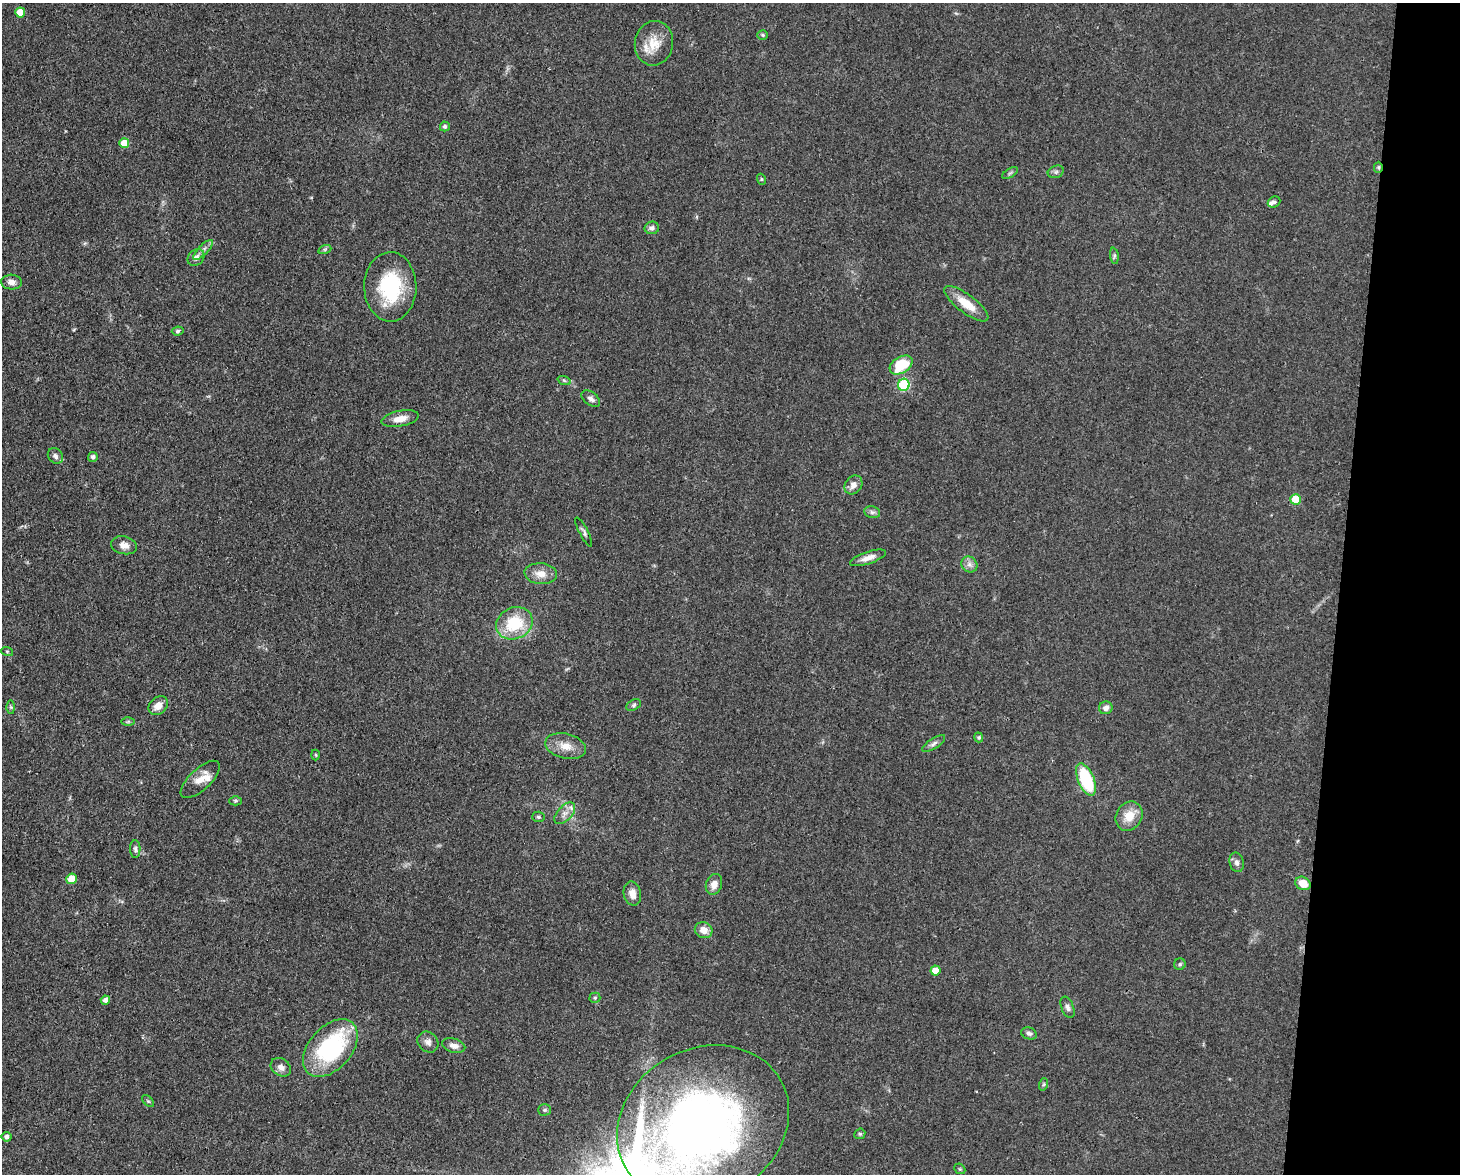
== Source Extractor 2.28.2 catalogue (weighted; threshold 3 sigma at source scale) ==
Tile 6 of 3 x 4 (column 3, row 2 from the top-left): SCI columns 3140-4597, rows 2345-3516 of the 4709 x 4691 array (HDU 1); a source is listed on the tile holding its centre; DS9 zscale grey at full resolution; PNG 1462 x 1176 px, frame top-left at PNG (2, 3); each listed source drawn as its Kron ellipse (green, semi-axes under 4 px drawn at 4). Shown black and unused: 8% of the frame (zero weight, under 3 of 4 exposures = <1% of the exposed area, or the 3 px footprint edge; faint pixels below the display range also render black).
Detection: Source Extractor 2.28.2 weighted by HDU 2 'WHT'; one run over the whole footprint, this tile lists its part. Background 0.0632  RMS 0.0059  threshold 0.0265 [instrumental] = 3 sigma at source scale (4.5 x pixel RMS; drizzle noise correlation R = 1.50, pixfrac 1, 0.05/0.05 arcsec/px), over >= 5 px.
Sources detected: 78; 1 inside a brighter object's white glare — neither listed nor drawn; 2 inside a brighter listed object's ellipse — not listed separately; the other 75 listed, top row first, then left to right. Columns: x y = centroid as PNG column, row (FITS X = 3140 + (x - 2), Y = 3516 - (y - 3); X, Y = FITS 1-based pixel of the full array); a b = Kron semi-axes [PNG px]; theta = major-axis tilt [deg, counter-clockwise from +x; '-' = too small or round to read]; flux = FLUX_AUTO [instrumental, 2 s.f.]
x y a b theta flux
20 12 5 5 - 9.7
763 35 5 5 - 0.81
654 43 22 19 80 12
445 126 5 5 - 1.5
124 143 5 5 - 11
1378 167 5 4 - 0.94
1056 172 8 6 22 1.7
1010 173 9 3 32 0.99
761 179 5 3 - 0.64
1274 202 7 5 27 1.4
652 228 7 6 - 1.9
325 249 6 4 19 0.96
203 250 13 5 45 2.6
1114 256 8 4 -83 1.1
196 257 9 7 45 2.8
11 282 10 7 -3 3.6
390 287 35 26 -89 43
966 304 26 9 -37 12
178 331 6 4 7 1
901 365 12 8 32 22
564 380 7 4 -19 1
904 385 6 6 - 39
591 399 11 6 -38 2.5
400 419 19 7 11 6.1
55 456 8 6 -49 2.3
93 457 5 4 - 1.8
853 485 10 8 54 3.9
1295 499 5 5 - 12
872 512 8 6 -12 1.7
584 532 16 4 -63 1.8
124 545 13 9 -12 4.3
868 558 19 6 18 4.6
969 564 8 7 - 2.5
541 574 16 10 -5 6.3
514 623 19 15 25 25
7 651 6 4 -19 0.69
634 705 8 5 28 1.3
158 706 11 8 43 5.5
11 707 6 4 -89 0.81
1106 708 7 6 - 2.6
128 722 6 4 1 0.96
979 737 5 4 - 0.87
934 744 13 5 33 2.1
566 746 21 12 -14 8.3
316 755 5 3 - 0.58
200 779 25 10 43 7.6
1086 779 17 8 -68 39
235 801 6 4 1 0.96
565 813 13 7 47 3.9
1129 816 15 13 59 10
538 817 6 5 - 1.1
135 849 9 5 89 1.5
1237 862 10 7 -75 2.2
72 879 5 5 - 11
1303 883 8 6 -29 8.2
714 884 11 8 70 4.1
632 894 12 8 -76 4.6
704 930 9 8 - 5.3
1180 964 6 5 - 1
935 971 5 5 - 8.4
595 998 5 5 - 0.83
105 1000 4 4 - 2.5
1068 1007 11 6 -67 1.9
1029 1033 8 6 -21 1.8
428 1042 11 9 -46 3.1
454 1046 12 7 -16 3.5
330 1048 33 21 49 69
281 1067 11 8 -36 3.5
1044 1084 6 4 71 0.8
148 1101 7 4 -44 0.89
545 1110 6 5 - 1
703 1124 89 75 29 380
860 1134 6 5 - 0.81
7 1137 5 4 - 1.9
960 1169 6 4 -44 0.8
Overlapping masked pixels (flux is a lower limit): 1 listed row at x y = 1378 167